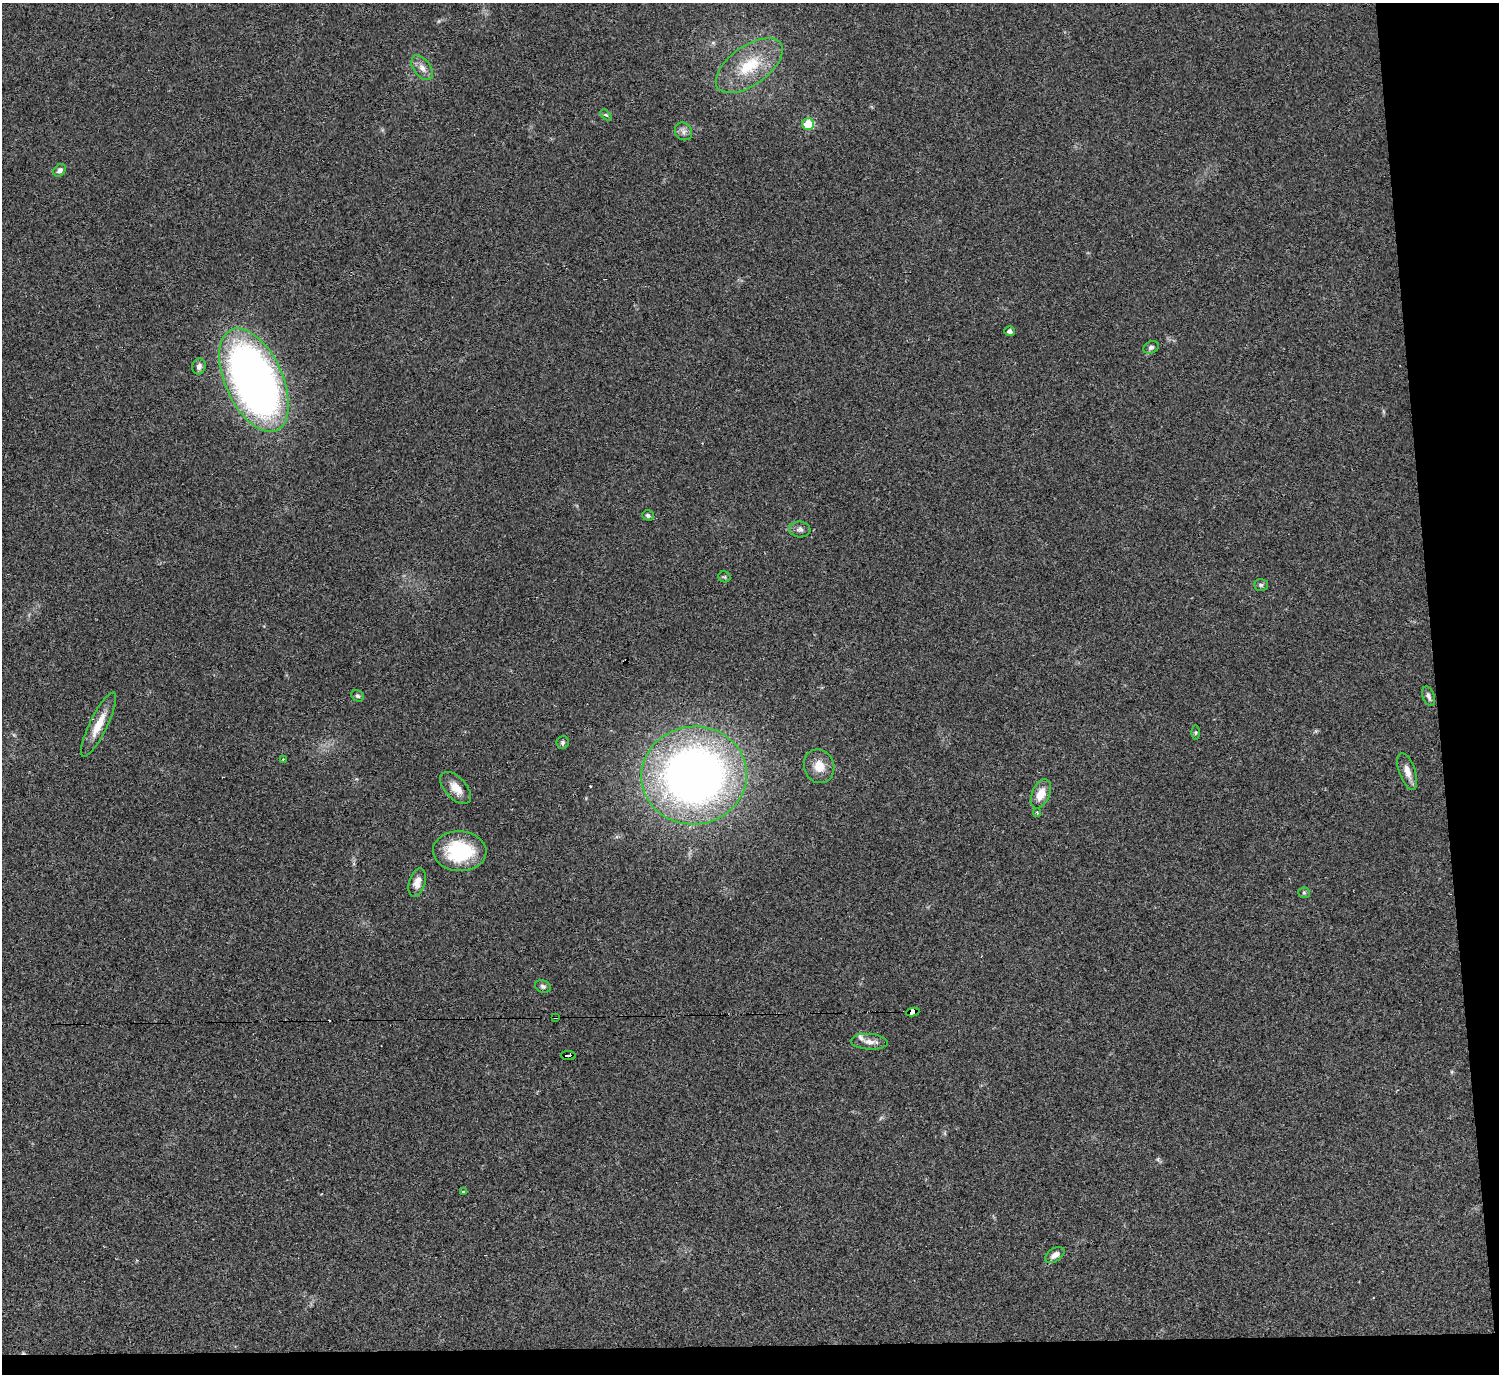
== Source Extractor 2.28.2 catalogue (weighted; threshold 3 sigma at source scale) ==
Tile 9 of 3 x 3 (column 3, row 3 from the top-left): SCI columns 2998-4494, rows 230-1601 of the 4494 x 4475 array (HDU 1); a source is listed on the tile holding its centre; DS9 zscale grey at full resolution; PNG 1501 x 1376 px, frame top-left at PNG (2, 3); each listed source drawn as its Kron ellipse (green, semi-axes under 4 px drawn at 4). Shown black and unused: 6% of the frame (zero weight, under 2 of 3 exposures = <1% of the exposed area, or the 3 px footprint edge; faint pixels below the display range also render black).
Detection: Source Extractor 2.28.2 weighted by HDU 2 'WHT'; one run over the whole footprint, this tile lists its part. Background 0.0551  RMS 0.0067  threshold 0.0302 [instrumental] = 3 sigma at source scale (4.5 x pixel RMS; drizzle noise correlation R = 1.50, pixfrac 1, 0.05/0.05 arcsec/px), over >= 5 px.
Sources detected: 41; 4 cosmic-ray / hot-pixel residue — neither listed nor drawn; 1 inside a brighter listed object's ellipse — not listed separately; the other 36 listed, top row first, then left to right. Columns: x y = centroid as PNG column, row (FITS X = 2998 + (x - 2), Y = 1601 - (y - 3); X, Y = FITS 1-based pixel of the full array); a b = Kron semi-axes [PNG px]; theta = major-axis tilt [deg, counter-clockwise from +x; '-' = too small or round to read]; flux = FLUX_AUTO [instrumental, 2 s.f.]
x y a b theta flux
749 66 39 19 36 30
422 68 14 8 -53 4.8
606 115 7 4 -43 0.98
808 124 6 6 - 24
683 131 9 8 - 2.9
60 170 7 5 40 2.1
1009 331 5 5 - 1.7
1151 347 8 5 25 1.7
199 366 8 6 81 2.8
254 380 55 28 -66 450
648 515 6 5 - 1.5
800 529 10 8 -6 2.6
724 577 6 5 - 1
1261 585 7 5 1 1.3
358 696 7 5 -31 1.2
1429 696 10 6 -70 2.3
99 724 35 9 64 13
1195 733 7 3 90 0.89
562 743 6 6 - 1.4
283 759 3 3 - 0.49
819 766 17 15 -69 9.8
1407 771 19 8 -71 6
694 775 53 49 7 460
456 788 19 10 -47 8.2
1041 794 15 9 67 9.1
1037 813 4 4 - 0.77
460 851 27 20 -2 46
417 882 14 8 74 5.6
1304 893 6 5 - 1.1
543 986 8 6 -22 1.6
913 1012 6 4 8 200
556 1017 3 3 - 2.2
869 1042 18 7 -3 4.8
568 1056 8 3 -4 29
463 1191 3 3 - 0.7
1055 1255 11 6 35 3.7
Overlapping masked pixels (flux is a lower limit): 3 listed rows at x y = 913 1012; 556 1017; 568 1056